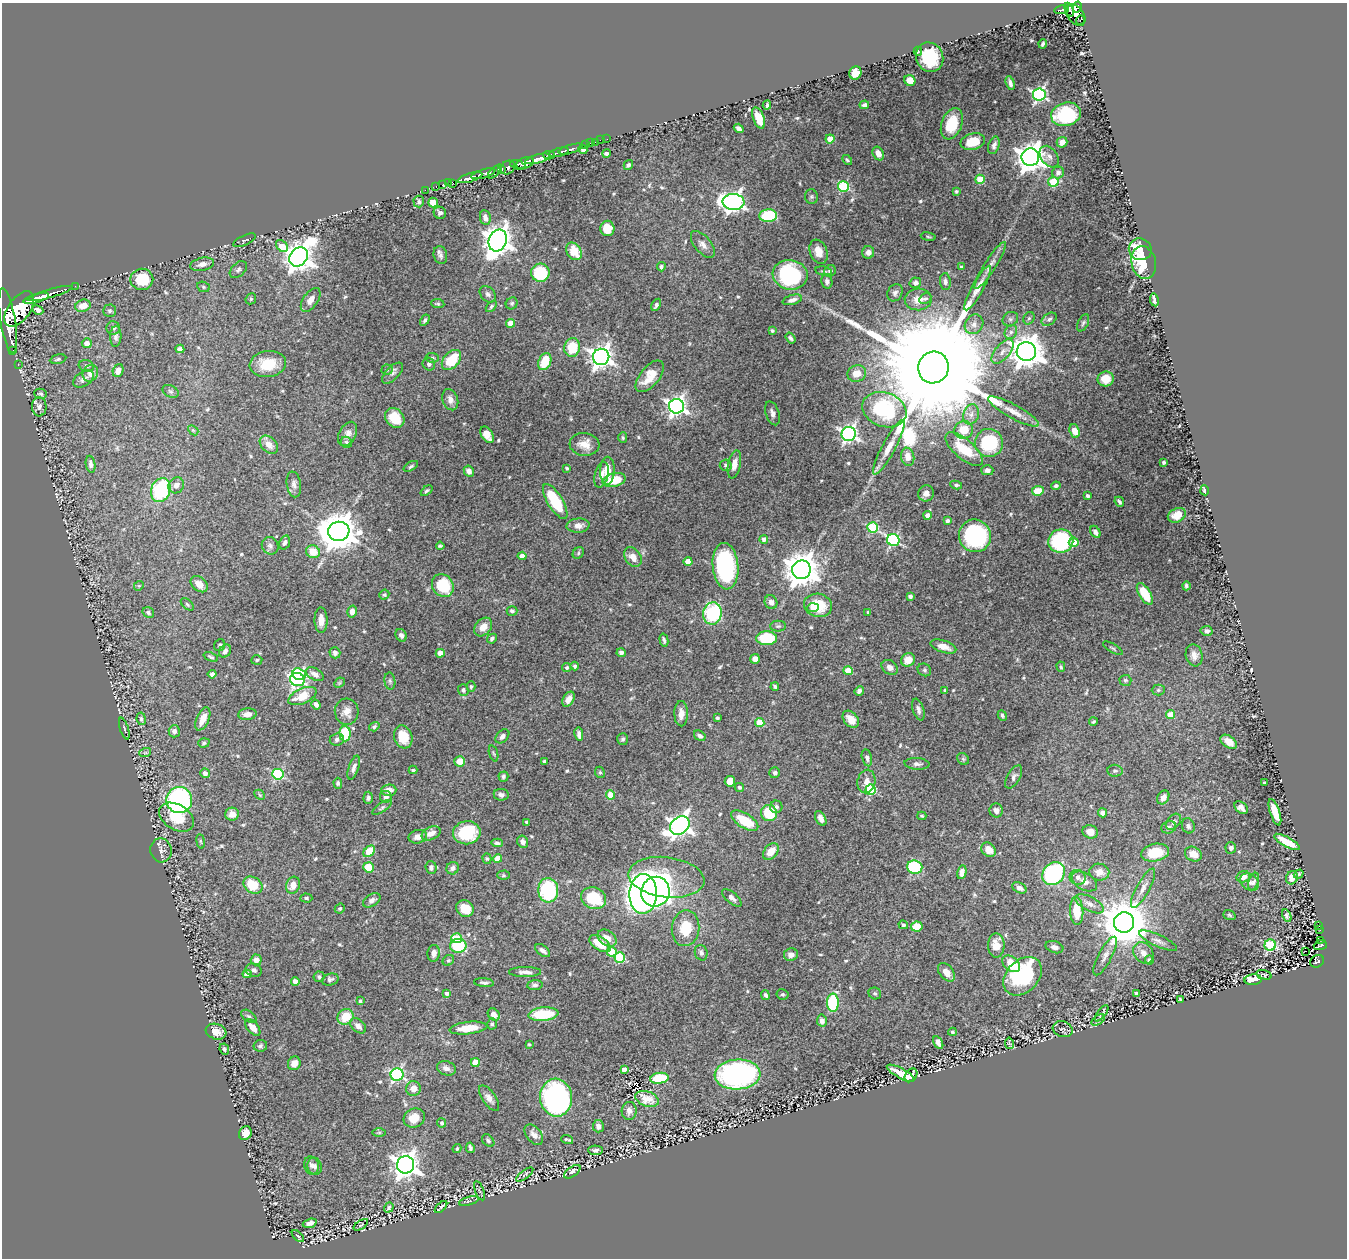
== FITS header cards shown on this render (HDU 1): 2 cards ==
NAXIS1  =                 1345
NAXIS2  =                 1256

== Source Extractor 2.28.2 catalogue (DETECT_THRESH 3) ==
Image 1345 x 1256 px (HDU 1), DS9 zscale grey, 1 PNG px = 1 image px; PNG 1349 x 1260 px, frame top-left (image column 1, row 1256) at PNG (2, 3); each listed source drawn as its Kron ellipse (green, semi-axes under 4 px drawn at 4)
Background 0.623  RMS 0.016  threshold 0.0479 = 3 sigma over >= 5 px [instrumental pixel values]
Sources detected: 604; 1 with non-positive FLUX_AUTO (blend fragments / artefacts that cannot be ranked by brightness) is neither listed nor drawn; of the other 603, the 500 brightest by FLUX_AUTO listed and drawn (103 fainter detections omitted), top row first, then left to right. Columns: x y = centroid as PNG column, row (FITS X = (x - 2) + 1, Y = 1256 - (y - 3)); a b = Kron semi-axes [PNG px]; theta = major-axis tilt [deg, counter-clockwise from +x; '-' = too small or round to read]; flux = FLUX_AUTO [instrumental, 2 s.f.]
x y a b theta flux
1077 7 5 4 - 380
1062 10 7 3 10 190
1069 10 7 3 -68 270
1076 15 12 8 -53 570
1080 20 5 4 - 86
1043 44 4 3 - 1.8
918 51 4 3 - 1.5
930 57 15 13 -67 49
855 73 7 6 - 14
910 80 6 5 - 13
1010 83 7 4 -73 3.7
1039 94 6 6 - 250
767 105 4 3 - 1.8
864 105 5 3 - 2.3
1066 114 15 11 14 71
759 118 11 5 -69 17
952 124 16 10 69 36
739 128 5 4 - 3.8
607 139 2 2 - 7.9
830 139 4 4 - 21
600 140 2 2 - 4.5
596 142 3 2 - 10
973 142 12 8 16 22
1062 142 5 5 - 8.2
590 143 2 2 - 6.3
586 145 3 3 - 46
994 145 9 5 73 4.8
571 149 12 3 16 310
583 149 5 3 - 2.4
559 152 10 3 15 900
607 153 4 3 - 3.4
878 154 7 5 -61 8.5
549 155 5 3 - 220
1030 157 9 8 - 1300
1049 157 12 8 -55 6
538 159 12 4 15 1200
847 160 6 4 -45 1.5
525 163 9 5 21 840
518 165 8 3 -17 400
628 165 5 4 - 2.2
508 168 8 6 39 660
501 169 4 3 - 220
495 172 9 3 45 220
1058 173 6 6 - 4.7
483 174 12 4 16 880
470 178 13 4 16 1100
980 179 4 4 - 36
1053 182 5 5 - 45
448 183 2 2 - 12
452 183 4 3 - 98
442 185 2 2 - 8.9
436 186 3 2 - 19
843 186 5 5 - 88
425 190 2 2 - 12
956 191 3 3 - 1.6
811 197 7 6 - 2.3
419 201 6 5 - 2.5
734 202 11 8 -3 530
433 203 5 4 - 14
440 213 6 6 - 3.4
768 216 9 6 5 71
485 218 7 5 -81 4.3
607 228 7 7 - 19
928 237 7 3 -9 1.4
245 240 12 5 26 2.1
498 240 11 9 66 1300
703 244 16 8 -51 7.1
282 246 7 5 -49 19
1140 249 11 11 - 34
574 251 9 7 -54 25
819 252 12 8 -69 10
868 252 6 6 - 5.5
440 255 9 6 -76 3.8
299 257 10 8 52 1400
1144 262 17 12 -75 46
202 264 12 6 13 6.8
990 265 27 5 58 8.9
661 267 4 4 - 2.8
961 267 4 3 - 1.5
238 270 10 6 45 3
824 271 8 3 -10 1.7
830 271 6 5 - 3.8
540 273 9 9 - 56
790 275 17 14 -9 130
142 279 11 10 - 37
827 281 7 5 -76 3.1
945 282 8 5 -86 4.2
915 283 6 5 - 4.3
75 286 2 2 - 10
203 287 6 5 - 1.8
978 288 25 5 61 12
50 293 23 3 16 1200
895 293 9 7 58 3.7
488 294 9 6 -48 3.1
36 298 13 4 16 1200
251 299 6 5 - 1.6
918 299 13 11 2 11
925 299 6 5 - 1.9
311 300 13 7 55 8
792 300 10 5 15 5.1
1154 300 6 3 -81 3.9
512 303 6 5 - 1.9
438 304 7 4 -6 1.8
656 305 6 4 60 3.4
83 306 8 6 16 15
491 306 7 4 47 1.9
19 309 20 11 55 5500
38 310 6 4 -27 5
110 311 6 6 - 2.9
1029 318 6 5 - 2.1
1010 319 8 7 - 3.4
1049 319 8 5 35 3
425 320 6 4 58 2
8 321 33 7 -80 4900
511 323 4 4 - 17
1083 323 9 5 64 2.2
974 324 10 9 - 6.5
113 328 7 6 - 3.2
772 330 3 3 - 2.4
1011 332 7 6 - 3.4
116 336 10 5 88 4
790 338 6 4 -54 2.5
87 343 5 5 - 8.5
572 347 9 8 - 29
180 349 4 4 - 3.4
13 350 2 2 - 12
1002 352 14 7 50 8.4
1026 352 9 9 - 1900
601 357 8 8 - 770
432 358 7 4 -6 1.8
58 359 8 4 12 2.1
451 360 12 7 47 34
545 362 9 6 67 26
268 364 18 13 7 30
429 364 6 6 - 3.2
18 365 2 2 - 7.5
86 366 8 5 -19 2.8
933 367 16 15 - 68000
387 370 5 5 - 1.6
118 371 7 5 70 7.5
90 373 8 7 - 7.9
392 373 13 6 45 4.3
857 373 9 8 - 13
650 376 19 9 51 19
84 379 11 7 35 5.1
1106 379 8 7 - 14
170 391 8 6 -29 2.7
40 394 6 5 - 2.4
450 400 11 7 -72 6.4
677 406 7 7 - 470
39 407 10 7 -86 4.4
884 410 22 17 -19 87
1013 412 28 7 -29 13
772 413 12 6 -72 5.5
971 414 10 7 70 6.1
395 418 11 9 -47 28
193 430 6 4 -42 1.5
964 430 9 8 - 19
1074 431 7 5 -67 9.9
348 434 13 8 62 7.1
849 434 7 7 - 340
487 435 9 5 -58 12
623 438 5 4 - 1.7
346 442 6 5 - 2.5
989 443 14 14 - 63
585 444 15 11 -5 13
269 445 10 7 -43 8.8
889 447 31 6 61 15
964 449 23 9 -41 35
908 457 9 6 -79 9.4
1164 462 3 3 - 1.8
90 464 8 5 -80 3.3
734 464 14 6 78 9.1
726 465 6 6 - 2.4
411 466 8 4 31 2.1
567 468 4 3 - 1.8
987 470 6 5 - 3.2
469 471 6 5 - 5
607 471 14 7 89 17
601 475 13 6 76 6.8
614 480 11 6 13 26
294 484 13 7 -80 5.1
176 485 8 7 - 6.9
956 485 6 4 -9 1.8
1056 486 4 4 - 2.4
161 490 12 9 68 91
1205 490 5 3 - 8.5
427 491 6 4 38 1.9
1038 491 6 4 7 24
926 493 8 7 - 5.3
1087 496 4 3 - 2.1
555 501 20 7 -58 52
1119 502 5 3 - 2.1
928 515 4 4 - 8.2
1177 515 9 6 23 15
947 521 4 3 - 3.6
578 526 11 7 4 7.8
873 527 5 5 - 81
339 531 10 9 - 2900
1095 532 6 4 -61 3.7
975 536 16 16 - 140
764 539 4 4 - 5.3
893 540 6 6 - 160
1061 541 12 11 - 93
285 542 7 5 69 3.1
1074 542 5 5 - 13
270 546 9 8 - 4
440 546 4 3 - 1.5
313 552 7 6 - 17
578 553 6 5 - 1.8
522 556 4 4 - 11
633 557 11 7 -55 10
688 561 4 4 - 17
725 566 23 13 -85 140
801 570 9 9 - 2100
199 584 9 7 -42 9.6
139 586 5 4 - 1.5
443 586 12 10 -54 48
1186 586 4 3 - 2.2
1145 594 12 5 -58 32
384 595 5 4 - 2
910 596 4 3 - 3.4
771 602 7 6 - 5.9
187 604 7 4 -42 2
818 605 14 11 -14 34
813 608 6 4 6 5.2
352 611 6 5 - 6
512 611 5 4 - 2.5
868 612 3 3 - 1.9
148 613 6 5 - 2.2
712 613 11 9 81 87
321 620 13 6 -89 8.7
778 626 8 5 1 2.4
483 627 10 7 48 11
1207 631 6 5 - 3.2
401 635 6 5 - 3.7
767 638 10 7 0 52
492 639 5 4 - 2.3
664 640 7 3 -75 2.2
220 645 6 5 - 1.9
943 646 13 6 -18 10
1113 648 11 3 -30 1.7
225 651 7 5 52 3.7
335 653 5 5 - 4.5
440 653 4 4 - 12
621 653 4 4 - 3.5
1194 655 11 8 -78 6.9
211 657 7 4 -22 2
755 659 5 4 - 6.1
257 660 5 4 - 2
908 660 7 6 - 14
575 666 4 4 - 2.3
890 667 9 6 -37 5.6
1061 667 5 4 - 1.6
567 668 4 4 - 2.5
924 670 7 6 - 2.5
848 671 4 4 - 25
212 674 4 4 - 2.7
299 674 7 5 -19 67
315 674 10 6 -30 5.6
297 680 7 6 - 240
1125 680 6 5 - 2.1
390 681 8 5 -81 2.5
339 683 6 4 44 1.6
471 686 5 4 - 1.7
775 686 4 3 - 2.3
463 690 6 5 - 2.6
945 690 3 3 - 1.8
1158 690 6 5 - 1.9
859 691 5 4 - 3.7
302 696 15 7 24 23
569 699 8 5 58 6.3
316 704 5 4 - 3.2
918 709 11 5 -73 4.2
347 712 13 12 - 10
247 714 9 6 6 6.7
681 714 13 7 -89 8.1
1002 715 5 4 - 2.3
1170 715 4 4 - 23
717 718 3 3 - 1.9
141 719 6 4 -81 2.1
203 719 12 6 66 12
851 719 10 7 -50 12
760 722 5 4 - 23
1093 722 4 3 - 1.4
374 727 5 4 - 2.5
124 729 11 3 -73 1.6
174 731 6 5 - 4.1
345 734 7 5 -87 50
579 734 6 3 -82 4
502 736 8 5 46 4.5
700 736 6 4 -31 3.4
403 737 12 9 -72 18
337 739 7 6 - 3.4
623 739 6 5 - 2.3
1229 742 9 5 -36 10
204 743 6 4 19 1.8
145 753 6 3 18 1.6
493 753 8 3 -71 1.6
867 758 8 5 -76 3.2
963 759 6 5 - 2
460 761 5 5 - 11
544 761 3 3 - 1.9
917 764 12 6 -5 4
354 768 12 5 72 4.3
413 770 4 2 - 1.8
1115 771 7 6 - 2.6
600 772 6 4 -68 1.6
205 773 5 4 - 5.1
775 773 5 5 - 2.7
278 774 6 5 - 110
503 776 5 5 - 2.3
1014 777 13 6 60 4.1
730 781 5 5 - 15
866 781 12 9 79 7.8
338 783 5 4 - 1.9
1264 783 3 3 - 2.2
739 787 4 4 - 2.2
389 790 7 6 - 8.4
871 790 5 5 - 69
260 795 6 4 -45 1.6
501 795 7 5 -8 3.8
611 795 4 4 - 26
386 797 6 6 - 3.7
1163 797 7 5 59 6.8
368 798 6 4 89 3
179 800 13 13 - 210
382 807 11 4 34 2.3
776 807 6 6 - 3.6
1241 808 8 5 -43 4.7
996 810 7 6 - 5.5
1275 812 14 5 -72 19
769 813 8 8 - 40
1102 813 4 4 - 4.3
232 814 7 6 - 9
922 816 4 3 - 1.5
177 817 19 12 -31 32
821 818 8 5 -63 5.8
745 821 15 7 -32 32
527 822 3 3 - 2.5
1173 822 9 6 48 3.8
680 825 11 8 37 610
1188 826 8 6 -69 3.6
1169 827 7 6 - 3.7
1090 832 8 6 -17 9.8
431 833 10 6 26 8.4
467 833 14 11 10 56
418 837 9 6 13 7
201 841 7 3 -82 1.5
523 842 6 5 - 5
1287 842 14 5 -29 23
497 843 6 4 -3 2.9
1231 848 5 5 - 3.5
161 850 12 10 -79 5.7
989 850 8 6 -43 11
369 851 7 4 46 30
771 851 9 6 52 15
1155 853 14 8 10 33
1193 854 9 7 -29 12
487 859 5 4 - 1.6
497 859 4 4 - 18
368 867 5 5 - 22
915 867 8 6 -5 89
431 868 6 5 - 3.7
453 868 6 6 - 3.8
962 872 7 4 77 7.1
1099 872 10 8 -9 10
1054 874 12 10 48 130
1299 874 5 3 - 1.8
503 875 6 4 1 1.6
666 877 38 20 -7 75
1078 877 8 7 - 4.5
1243 877 7 5 18 8.7
1292 878 7 6 - 8.2
1084 881 14 8 -30 6.9
1249 882 10 7 -33 5.4
1254 882 9 5 70 3.3
253 885 10 7 -34 30
293 885 8 6 72 11
1019 888 7 5 -27 4.3
1143 888 22 6 61 9
548 890 12 10 -86 100
655 892 15 14 - 510
643 894 20 14 88 760
306 898 6 4 -3 1.8
594 898 12 10 -22 51
732 898 12 5 -40 4.2
372 900 9 6 31 3.9
1090 904 16 7 -27 6.9
340 908 5 4 - 1.8
465 909 9 8 - 19
1077 911 14 6 -87 30
1229 915 6 4 -18 1.6
1287 916 7 4 -63 2.4
1124 922 10 10 - 4700
903 925 5 4 - 1.6
1319 925 3 2 - 17
917 926 6 5 - 22
685 928 18 13 81 31
1320 929 3 3 - 51
457 938 5 5 - 49
607 938 10 7 -37 11
1321 940 3 2 - 15
1158 941 21 6 -24 6.4
600 944 12 6 -33 26
996 945 12 8 -89 16
1270 945 5 5 - 95
1320 945 6 5 - 94
458 946 8 7 - 40
1054 947 9 6 -17 4.5
543 950 8 5 -39 4.7
1306 951 2 2 - 13
611 952 5 4 - 25
434 953 8 6 84 5.6
701 953 8 6 -74 3.4
1143 953 11 9 -51 7.9
791 955 7 6 - 6.5
1105 956 21 6 62 7
620 957 5 5 - 75
256 960 5 5 - 5.7
448 960 6 5 - 1.6
1149 960 4 4 - 3.8
1317 961 7 6 - 140
1011 964 10 7 -39 24
254 970 8 6 -19 3.7
525 972 16 5 0 5.7
946 972 11 7 -51 10
247 974 4 4 - 9.8
1264 975 8 4 -14 1.8
1023 976 22 16 45 110
319 977 5 5 - 2.5
330 979 8 6 16 3.1
1253 980 9 5 5 38
295 981 4 4 - 8.5
484 983 10 3 -5 2.6
535 985 7 5 5 3.1
447 993 3 3 - 3
875 993 6 6 - 2.3
1136 993 4 3 - 2.1
783 994 6 5 - 1.9
765 995 5 4 - 2.6
1180 1000 3 3 - 1.7
360 1001 4 3 - 1.8
833 1003 9 6 90 72
1102 1013 9 3 54 2.3
494 1014 7 5 -48 8.4
543 1014 15 6 5 49
249 1016 9 5 -36 2.8
346 1017 8 7 - 25
1098 1020 7 4 34 2.1
822 1021 6 5 - 5.1
492 1024 5 5 - 2
358 1026 9 6 -42 6.5
253 1027 10 5 -50 9.4
468 1028 19 6 6 21
1063 1029 10 7 -17 2.8
216 1032 10 7 -18 10
952 1032 4 3 - 1.5
938 1042 7 4 -59 6.9
1009 1043 6 4 -79 1.9
529 1044 3 3 - 1.5
260 1046 7 6 - 2.3
224 1049 5 4 - 1.9
475 1062 4 4 - 23
294 1063 7 6 - 9.4
446 1068 9 7 -17 5.8
624 1069 4 3 - 6.4
901 1073 15 5 -28 19
397 1075 6 6 - 210
737 1075 23 15 4 270
911 1075 7 5 52 9.5
659 1078 9 5 9 53
413 1088 7 7 - 9
489 1098 15 6 -55 6.5
556 1098 19 16 -85 300
647 1099 12 7 -20 11
629 1111 9 7 84 6.3
414 1118 11 9 23 15
442 1123 4 4 - 2.5
598 1126 6 5 - 5.1
379 1132 7 4 0 2
245 1133 7 6 - 9.2
534 1135 11 7 -51 7.1
567 1139 6 2 -19 1.8
488 1141 7 5 -46 2
470 1148 5 3 - 2.5
457 1149 5 3 - 1.6
595 1150 7 4 -1 3.8
312 1165 9 7 -71 4.7
406 1165 8 8 - 1100
315 1166 8 7 - 4.7
572 1172 9 4 36 5.3
525 1175 10 4 37 2.2
479 1191 10 3 -69 1.7
469 1201 10 3 15 1.7
441 1207 7 2 44 2
389 1208 5 4 - 2.3
310 1223 7 4 18 5.1
361 1225 8 4 33 1.4
298 1236 7 3 -44 1.6
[103 fainter detections neither listed nor drawn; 1 non-positive-flux detection neither listed nor drawn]